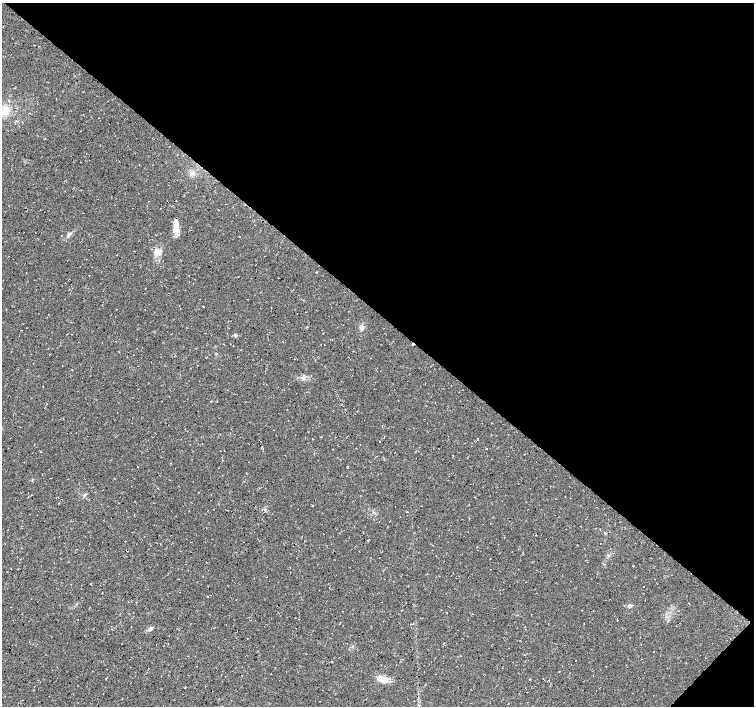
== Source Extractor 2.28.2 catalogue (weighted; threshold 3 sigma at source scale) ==
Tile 8 of 4 x 4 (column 4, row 2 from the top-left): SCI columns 4515-6017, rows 3050-4457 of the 6017 x 6031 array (HDU 1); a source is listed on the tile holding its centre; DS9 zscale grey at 2 x 2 block average (1 PNG px = mean of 2 x 2 image px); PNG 756 x 708 px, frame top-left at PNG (2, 3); no overlay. Shown black and unused: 45% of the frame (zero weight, under 3 of 4 exposures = <1% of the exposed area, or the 3 px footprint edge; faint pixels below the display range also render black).
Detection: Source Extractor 2.28.2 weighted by HDU 2 'WHT'; one run over the whole footprint, this tile lists its part. Background 0.0136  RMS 0.0049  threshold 0.0221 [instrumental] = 3 sigma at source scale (4.5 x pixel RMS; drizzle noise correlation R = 1.50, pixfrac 1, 0.0396/0.0396 arcsec/px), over >= 5 px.
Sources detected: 15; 1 cosmic-ray / hot-pixel residue — not listed; the other 14 listed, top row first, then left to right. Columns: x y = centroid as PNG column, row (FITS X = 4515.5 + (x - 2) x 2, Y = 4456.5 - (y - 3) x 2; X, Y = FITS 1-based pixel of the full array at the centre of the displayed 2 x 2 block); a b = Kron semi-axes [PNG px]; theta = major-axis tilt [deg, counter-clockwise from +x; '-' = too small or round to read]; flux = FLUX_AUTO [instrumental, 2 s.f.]
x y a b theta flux
5 111 10 8 57 13
174 229 4 2 - 1.7
157 252 9 7 -35 6.8
362 327 6 4 -77 3
235 335 3 3 - 2.2
85 495 3 3 - 1.2
265 509 3 3 - 1.1
90 584 2 2 - 0.52
629 606 5 4 - 2.6
150 629 6 4 35 2.2
575 660 2 2 - 0.35
106 678 2 2 - 0.47
382 679 13 6 -15 13
530 679 2 2 - 1.2
Diffuse or blended objects may show on this block-average render without a row.